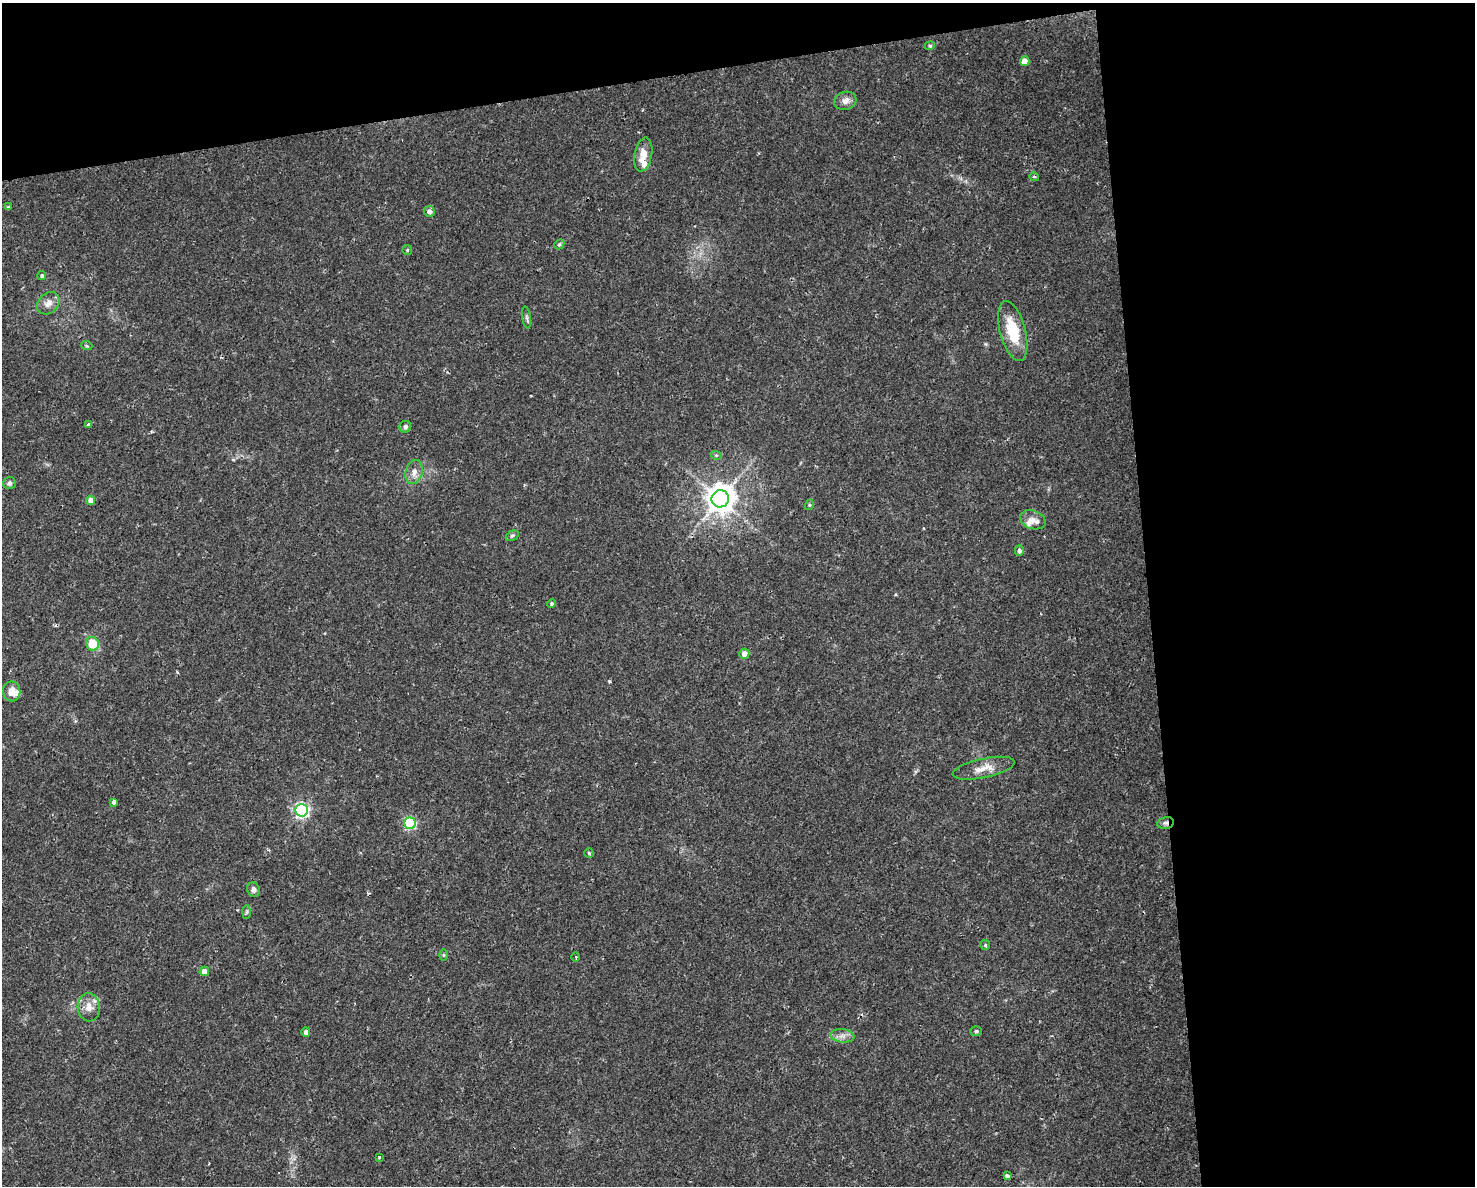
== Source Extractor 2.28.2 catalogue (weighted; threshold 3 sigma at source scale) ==
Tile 3 of 3 x 4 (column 3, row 1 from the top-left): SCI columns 3007-4479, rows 3551-4734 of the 4496 x 4734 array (HDU 1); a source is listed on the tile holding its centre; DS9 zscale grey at full resolution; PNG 1477 x 1188 px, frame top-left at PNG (2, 3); each listed source drawn as its Kron ellipse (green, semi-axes under 4 px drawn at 4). Shown black and unused: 28% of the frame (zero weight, under 2 of 3 exposures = <1% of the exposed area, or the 3 px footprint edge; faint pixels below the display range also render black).
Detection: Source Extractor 2.28.2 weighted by HDU 2 'WHT'; one run over the whole footprint, this tile lists its part. Background 0.0143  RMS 0.0026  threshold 0.0117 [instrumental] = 3 sigma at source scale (4.5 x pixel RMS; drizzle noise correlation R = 1.50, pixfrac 1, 0.0396/0.0396 arcsec/px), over >= 5 px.
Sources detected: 51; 1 cosmic-ray / hot-pixel residue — neither listed nor drawn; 3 inside a brighter listed object's ellipse — not listed separately; the other 47 listed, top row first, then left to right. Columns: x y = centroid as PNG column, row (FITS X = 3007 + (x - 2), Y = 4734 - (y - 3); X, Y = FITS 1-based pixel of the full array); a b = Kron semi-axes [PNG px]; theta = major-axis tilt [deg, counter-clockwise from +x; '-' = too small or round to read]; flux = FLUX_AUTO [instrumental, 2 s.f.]
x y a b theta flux
930 46 5 4 - 0.35
1025 61 5 4 - 3.3
845 101 11 9 17 1.6
643 155 17 8 79 3.5
1034 177 5 4 - 0.4
8 207 4 3 - 0.29
429 211 6 5 - 1.2
559 244 5 4 - 0.38
407 250 5 4 - 0.29
42 276 4 4 - 0.44
48 303 12 10 45 2.1
526 318 11 4 -80 0.65
1013 331 31 12 -75 9.2
87 346 5 3 - 0.27
88 425 4 3 - 0.64
405 427 6 6 - 0.9
716 455 6 3 -17 0.33
414 472 12 8 76 1.9
9 483 6 6 - 0.76
720 499 8 8 - 380
91 500 4 4 - 2.4
809 505 5 3 - 0.28
1033 520 13 9 -19 1.9
512 536 7 4 29 0.45
1019 551 5 4 - 0.9
552 604 4 4 - 0.63
92 644 7 6 - 6.8
744 654 5 5 - 1.9
12 691 10 8 -82 2.7
984 768 31 9 12 3.5
114 802 4 3 - 2.1
302 810 6 6 - 61
410 823 6 6 - 31
1166 823 8 5 13 0.71
589 853 4 4 - 0.31
253 890 7 6 - 0.99
247 912 7 4 88 0.46
985 945 5 5 - 0.36
444 955 6 4 -90 0.29
576 957 4 3 - 0.26
204 971 5 4 - 1.8
89 1007 14 11 -85 2.7
976 1031 6 5 - 0.42
306 1032 5 4 - 0.96
842 1036 12 6 -8 1.4
379 1157 3 3 - 0.48
1007 1176 4 4 - 0.8
Overlapping masked pixels (flux is a lower limit): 1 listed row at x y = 1166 823